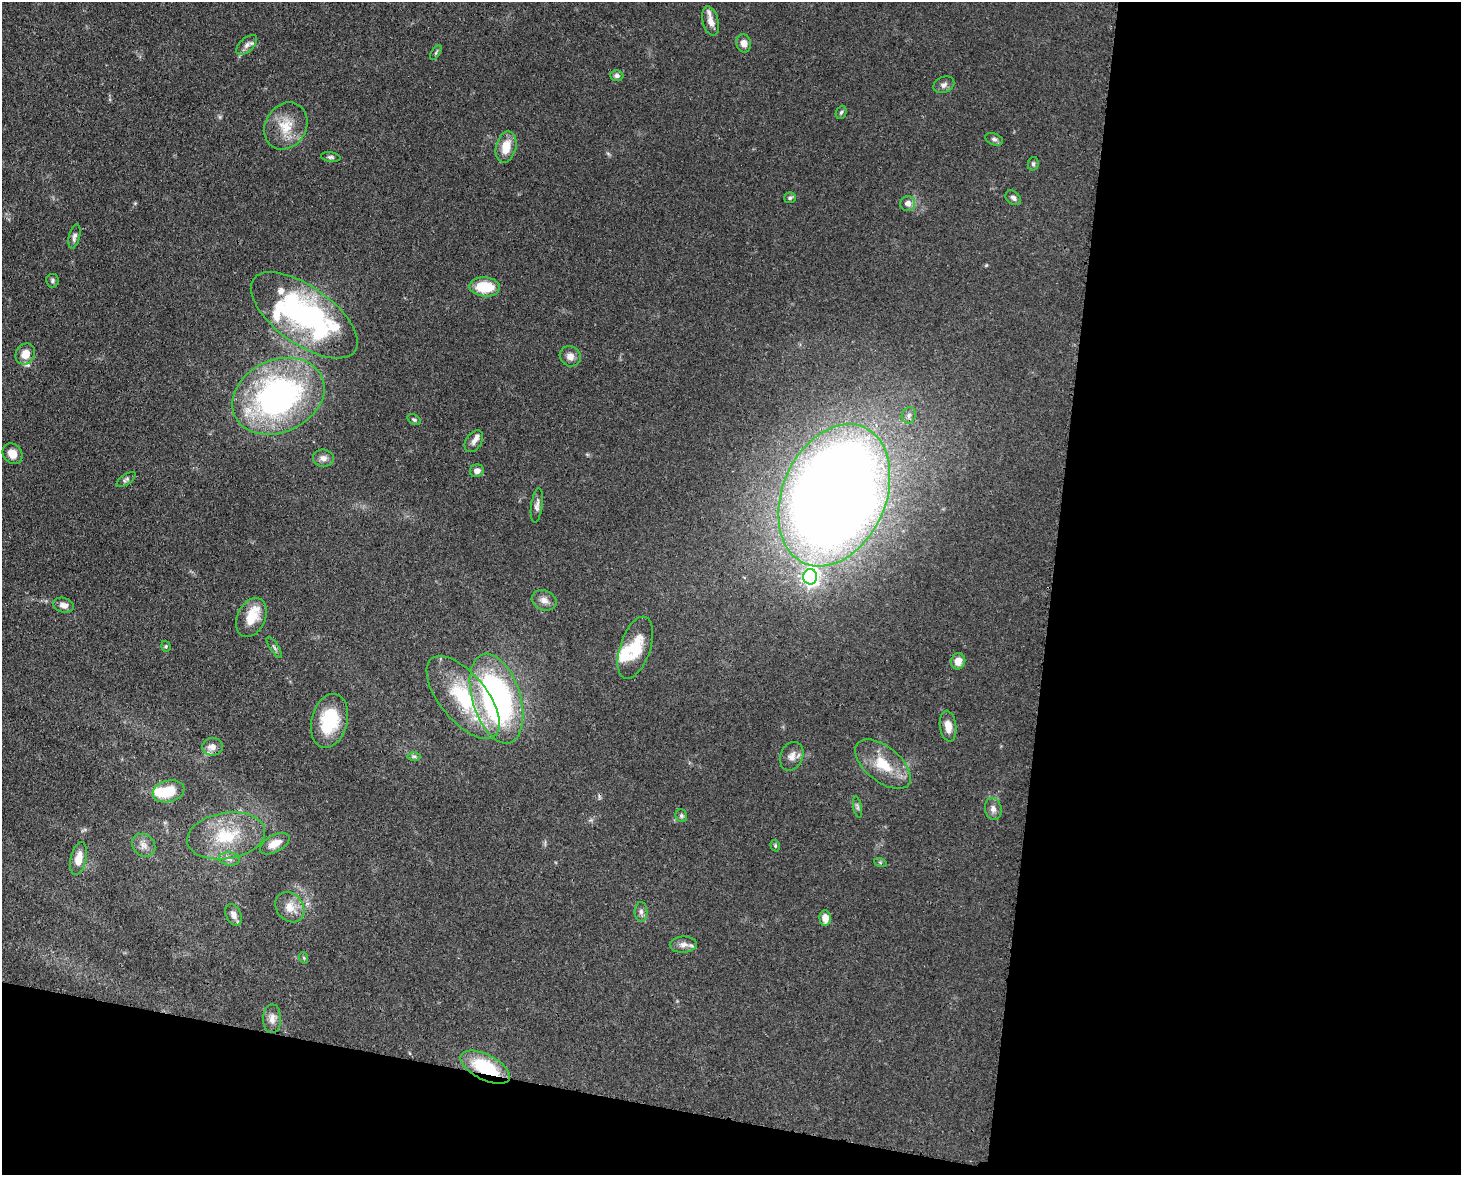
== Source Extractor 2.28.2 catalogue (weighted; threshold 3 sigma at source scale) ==
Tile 12 of 3 x 4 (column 3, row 4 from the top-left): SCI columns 3223-4681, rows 76-1248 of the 4864 x 4844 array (HDU 1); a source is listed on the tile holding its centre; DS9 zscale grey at full resolution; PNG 1463 x 1177 px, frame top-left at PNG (2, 2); each listed source drawn as its Kron ellipse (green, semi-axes under 4 px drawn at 4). Shown black and unused: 34% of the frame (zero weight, under 3 of 4 exposures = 9% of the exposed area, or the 3 px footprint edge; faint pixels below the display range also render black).
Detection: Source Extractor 2.28.2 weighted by HDU 2 'WHT'; one run over the whole footprint, this tile lists its part. Background 0.0931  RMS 0.0046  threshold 0.0207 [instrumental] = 3 sigma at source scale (4.5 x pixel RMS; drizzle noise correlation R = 1.50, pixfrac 1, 0.05/0.05 arcsec/px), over >= 5 px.
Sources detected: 76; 1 inside a brighter object's white glare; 1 cosmic-ray / hot-pixel residue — neither listed nor drawn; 8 inside a brighter listed object's ellipse — not listed separately; the other 66 listed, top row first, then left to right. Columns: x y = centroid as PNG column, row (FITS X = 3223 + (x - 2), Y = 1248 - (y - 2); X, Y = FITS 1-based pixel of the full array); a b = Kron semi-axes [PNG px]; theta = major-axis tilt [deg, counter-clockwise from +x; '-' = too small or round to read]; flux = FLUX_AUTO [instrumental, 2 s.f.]
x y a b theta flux
711 21 15 8 -75 3.6
744 43 9 7 -77 3
247 45 12 6 42 2.3
436 53 8 4 57 0.8
617 76 6 5 - 1.2
944 85 11 8 23 1.9
841 112 7 5 67 0.81
286 126 24 20 59 12
994 139 9 6 -22 1.3
506 147 16 10 77 8.2
331 157 10 5 -8 1.1
1033 164 7 5 77 0.98
790 198 6 5 - 0.96
1013 198 9 6 -39 1.6
908 203 7 7 - 2.7
74 236 12 5 76 1.8
52 281 7 6 - 0.98
485 287 15 9 -4 15
304 315 62 28 -36 110
25 354 11 9 59 6
570 356 11 10 - 2.8
278 396 48 36 24 130
909 415 8 7 - 1.7
414 420 7 4 -30 0.8
474 441 12 7 57 2.1
12 454 11 9 -51 4.6
323 458 10 8 -6 2.4
477 471 7 6 - 2.3
126 479 11 5 34 1.1
834 495 74 51 66 810
537 505 17 6 83 2.1
810 577 7 7 - 150
544 600 13 9 -23 3.1
63 605 10 7 -17 2.8
251 618 20 14 65 9.5
166 646 6 4 -71 0.63
274 647 12 3 -57 0.96
635 648 32 15 71 15
958 661 8 7 - 4.3
463 697 50 23 -51 36
496 698 46 24 -73 120
329 721 27 18 75 24
948 726 15 8 -83 4.6
212 747 10 9 - 3.5
414 756 7 4 0 0.98
792 756 15 11 67 3.6
883 764 33 17 -39 15
168 791 16 10 14 12
858 807 11 4 -79 1.1
993 809 11 8 -79 2.3
681 816 6 5 - 0.93
226 836 39 23 9 24
275 844 16 8 29 5.3
144 845 12 10 -43 3.2
775 846 6 4 -72 0.62
78 859 17 7 78 6.6
229 859 10 6 -7 2
880 862 6 4 -19 0.58
290 907 16 13 -50 6.6
641 912 10 6 -89 1.6
234 915 11 7 -64 2.7
825 918 7 6 - 4.4
683 945 13 8 1 3
304 958 6 3 -71 0.49
272 1019 14 9 89 3.4
485 1067 27 12 -27 25
Overlapping masked pixels (flux is a lower limit): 1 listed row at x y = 485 1067